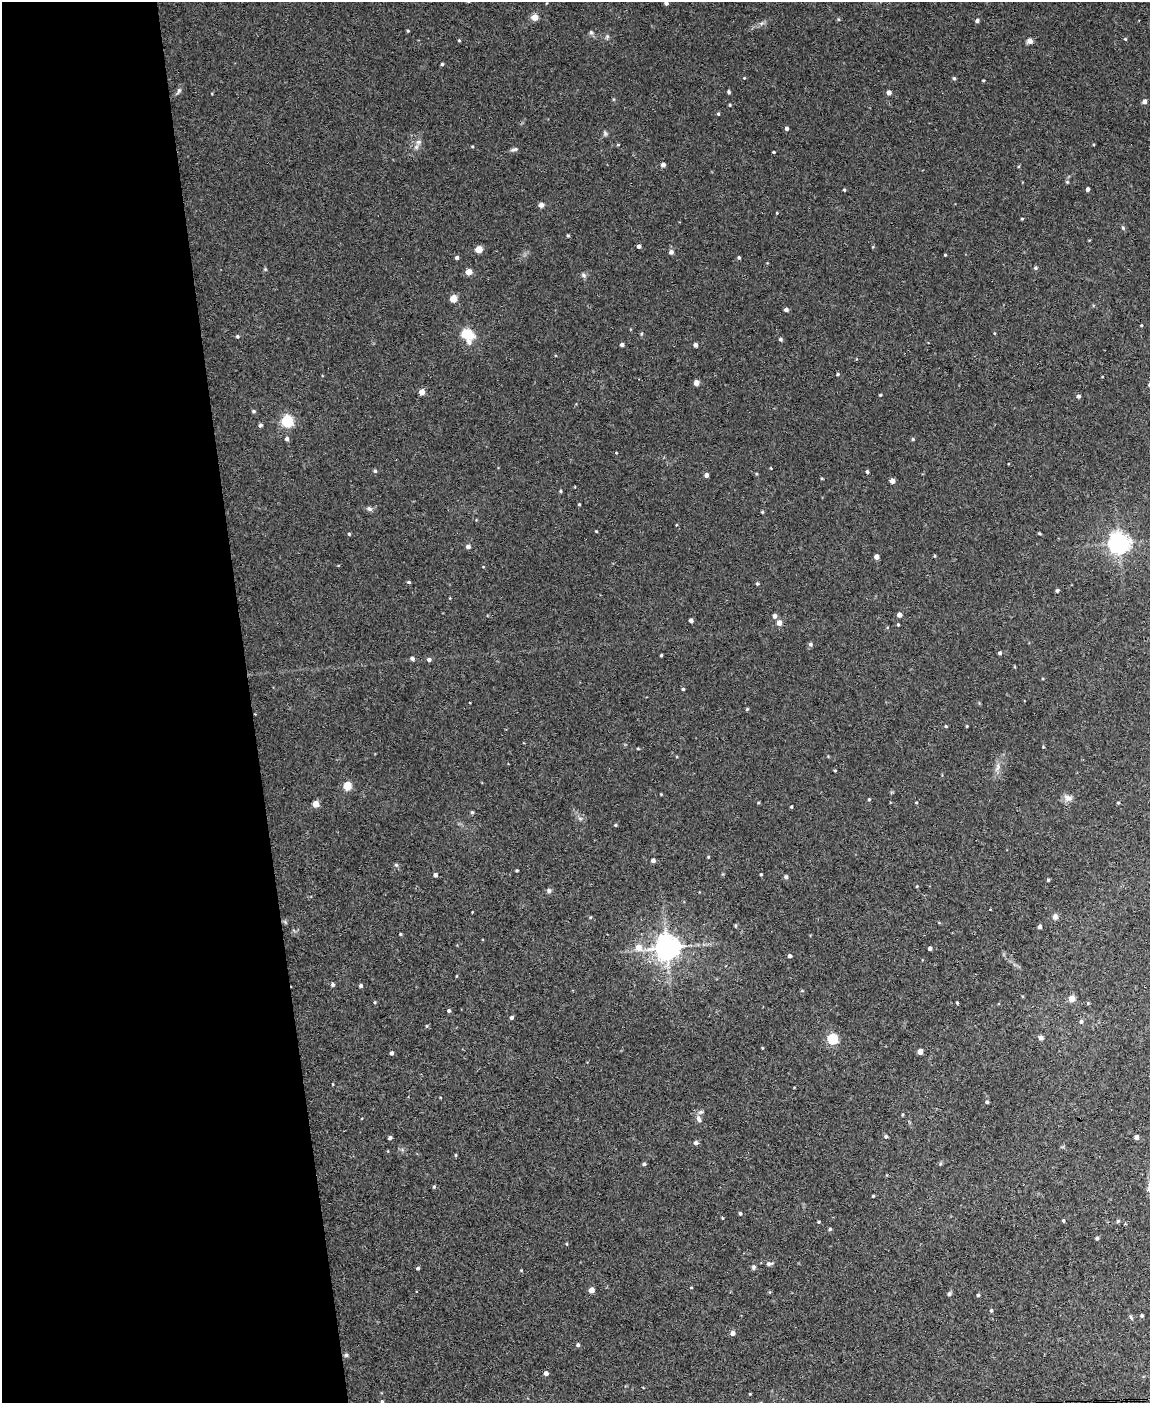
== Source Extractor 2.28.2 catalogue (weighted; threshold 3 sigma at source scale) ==
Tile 5 of 4 x 3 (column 1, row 2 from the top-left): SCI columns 1-1148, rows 1636-3036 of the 4592 x 4566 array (HDU 1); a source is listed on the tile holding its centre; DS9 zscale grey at full resolution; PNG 1152 x 1405 px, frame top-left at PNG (2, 2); no overlay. Shown black and unused: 22% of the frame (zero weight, under 3 of 4 exposures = <1% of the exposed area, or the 3 px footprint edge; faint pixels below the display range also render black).
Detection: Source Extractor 2.28.2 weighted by HDU 2 'WHT'; one run over the whole footprint, this tile lists its part. Background 0.0514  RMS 0.0046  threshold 0.0209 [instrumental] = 3 sigma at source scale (4.5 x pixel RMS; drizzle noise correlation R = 1.50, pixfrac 1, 0.05/0.05 arcsec/px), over >= 5 px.
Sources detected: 183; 2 inside a brighter listed object's ellipse — not listed separately; the other 181 listed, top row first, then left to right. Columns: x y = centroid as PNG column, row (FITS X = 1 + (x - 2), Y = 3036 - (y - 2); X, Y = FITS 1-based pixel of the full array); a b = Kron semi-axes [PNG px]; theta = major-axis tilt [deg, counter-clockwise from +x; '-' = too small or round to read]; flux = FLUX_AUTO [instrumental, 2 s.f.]
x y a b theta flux
666 3 5 4 - 0.97
534 17 5 5 - 4.6
838 19 5 3 - 0.44
977 21 5 4 - 0.98
408 31 4 3 - 0.42
591 32 7 5 -69 0.82
1125 39 5 4 - 0.48
459 40 4 3 - 0.48
1030 41 6 5 - 2.4
442 64 4 4 - 0.58
744 78 4 3 - 0.35
954 78 4 4 - 0.64
983 80 4 3 - 0.35
179 91 10 5 65 1.1
729 92 5 4 - 0.72
889 92 4 4 - 1.8
1144 101 5 4 - 1.8
730 105 4 3 - 0.41
718 114 4 3 - 0.53
786 129 4 4 - 1.1
605 133 7 5 -70 0.83
418 142 9 6 14 1.6
472 146 4 3 - 0.4
514 149 11 4 11 1
774 152 3 2 - 0.47
663 164 4 4 - 1.6
1067 182 5 5 - 0.51
1088 189 4 3 - 1.4
844 190 4 3 - 0.5
541 205 6 6 - 1.4
777 213 4 2 - 0.3
1022 219 4 3 - 0.41
1123 228 5 5 - 0.6
568 235 4 3 - 0.54
639 246 4 4 - 1.5
479 249 5 5 - 6.7
671 252 5 5 - 1.5
945 255 3 3 - 0.38
457 258 4 4 - 1
739 258 4 3 - 0.64
1035 268 5 5 - 0.75
265 269 5 4 - 0.5
468 272 5 5 - 4
583 275 7 6 - 1.1
453 298 5 5 - 6.9
786 309 4 4 - 1.3
1141 325 4 3 - 0.34
467 334 15 11 -21 9.5
641 334 5 4 - 0.59
237 336 5 5 - 0.62
780 339 5 5 - 0.71
622 344 4 3 - 1.3
695 345 4 4 - 1.4
838 374 4 4 - 0.5
696 383 5 5 - 2.7
422 392 4 4 - 7
880 395 3 3 - 0.41
1078 396 5 4 - 0.97
253 411 5 4 - 0.72
287 421 5 5 - 63
260 425 4 4 - 0.98
287 439 4 4 - 1.3
913 439 4 4 - 0.55
616 453 3 3 - 0.34
375 471 5 5 - 0.61
867 472 4 3 - 0.73
706 475 4 4 - 1.9
822 479 4 3 - 0.37
892 481 4 4 - 2.7
560 491 4 3 - 0.52
579 504 3 3 - 0.45
369 509 8 6 -20 1.3
762 512 4 3 - 0.5
676 525 4 2 - 0.36
596 531 3 3 - 0.39
1039 533 5 3 - 0.44
349 534 4 4 - 0.52
1119 543 7 7 - 310
468 546 5 4 - 1.8
935 556 5 3 - 0.41
877 557 4 4 - 3.1
409 582 4 3 - 0.63
757 584 4 4 - 0.62
1057 590 4 3 - 0.92
899 615 4 4 - 2.2
775 616 6 5 - 1.4
691 620 4 4 - 1.3
779 623 4 4 - 4
898 624 4 3 - 0.46
810 644 6 5 - 0.95
1000 653 4 4 - 0.85
661 655 3 3 - 0.46
412 658 5 5 - 1.1
429 660 5 5 - 1.2
683 689 4 3 - 0.58
747 709 4 4 - 0.54
946 726 4 4 - 0.48
967 726 4 3 - 0.35
638 748 5 3 - 0.37
997 767 12 4 85 1.8
835 771 3 3 - 0.53
347 786 5 4 - 18
661 794 3 3 - 0.34
1068 798 12 9 -18 2.5
869 799 4 3 - 0.41
916 802 4 3 - 0.34
1118 803 4 4 - 0.52
315 804 4 4 - 7.5
791 807 3 2 - 0.55
472 812 4 3 - 0.65
580 818 6 4 -2 0.87
615 825 4 3 - 0.48
708 857 4 3 - 0.41
653 860 5 4 - 1.4
396 865 5 5 - 0.77
517 870 3 3 - 0.48
761 874 3 3 - 0.42
435 875 4 4 - 1.1
786 877 5 4 - 0.99
1048 880 4 4 - 0.52
917 886 4 3 - 0.41
549 891 6 6 - 1
590 917 4 3 - 0.45
1055 917 5 5 - 2.3
735 926 5 3 - 0.49
1040 926 4 3 - 1.3
400 934 4 3 - 0.43
638 947 9 8 - 4
667 948 8 8 - 450
930 948 4 4 - 1.4
789 956 4 4 - 1.1
333 984 5 5 - 0.79
361 986 4 4 - 1.1
1072 999 5 4 - 6.3
375 1002 4 3 - 0.39
957 1003 4 3 - 0.49
1088 1003 4 3 - 0.41
449 1011 4 4 - 0.87
511 1017 4 4 - 0.93
1081 1021 6 5 - 1
427 1026 5 4 - 0.55
1041 1038 5 4 - 1.7
832 1039 5 5 - 37
762 1048 4 3 - 0.33
920 1052 4 4 - 4.4
391 1053 4 4 - 1.1
987 1102 4 4 - 0.67
699 1119 11 6 -68 1.7
886 1137 5 4 - 0.8
1136 1137 5 4 - 1.4
390 1138 4 3 - 0.94
696 1143 5 5 - 1.2
456 1155 5 3 - 0.41
644 1164 4 4 - 0.73
434 1187 5 4 - 0.57
873 1196 3 3 - 0.48
740 1213 4 3 - 0.58
722 1218 4 3 - 0.38
1063 1220 4 3 - 0.53
1118 1221 5 4 - 0.64
818 1222 4 3 - 0.45
830 1229 4 4 - 0.62
1097 1238 4 4 - 0.77
567 1244 4 3 - 0.38
769 1264 9 5 5 1.2
753 1267 6 5 - 0.95
418 1268 4 4 - 0.75
521 1270 3 3 - 0.32
691 1288 4 2 - 0.31
591 1290 4 4 - 4.2
949 1294 6 5 - 1
978 1295 4 4 - 0.67
991 1310 5 4 - 0.62
1142 1316 4 4 - 0.64
1131 1317 9 3 -63 0.71
733 1333 5 5 - 2
578 1345 4 4 - 0.9
346 1355 5 5 - 0.77
546 1373 4 4 - 2
750 1394 4 3 - 0.33
382 1402 5 4 - 0.68
Isophote crosses this tile's border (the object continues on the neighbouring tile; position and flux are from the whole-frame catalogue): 2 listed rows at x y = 666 3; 382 1402